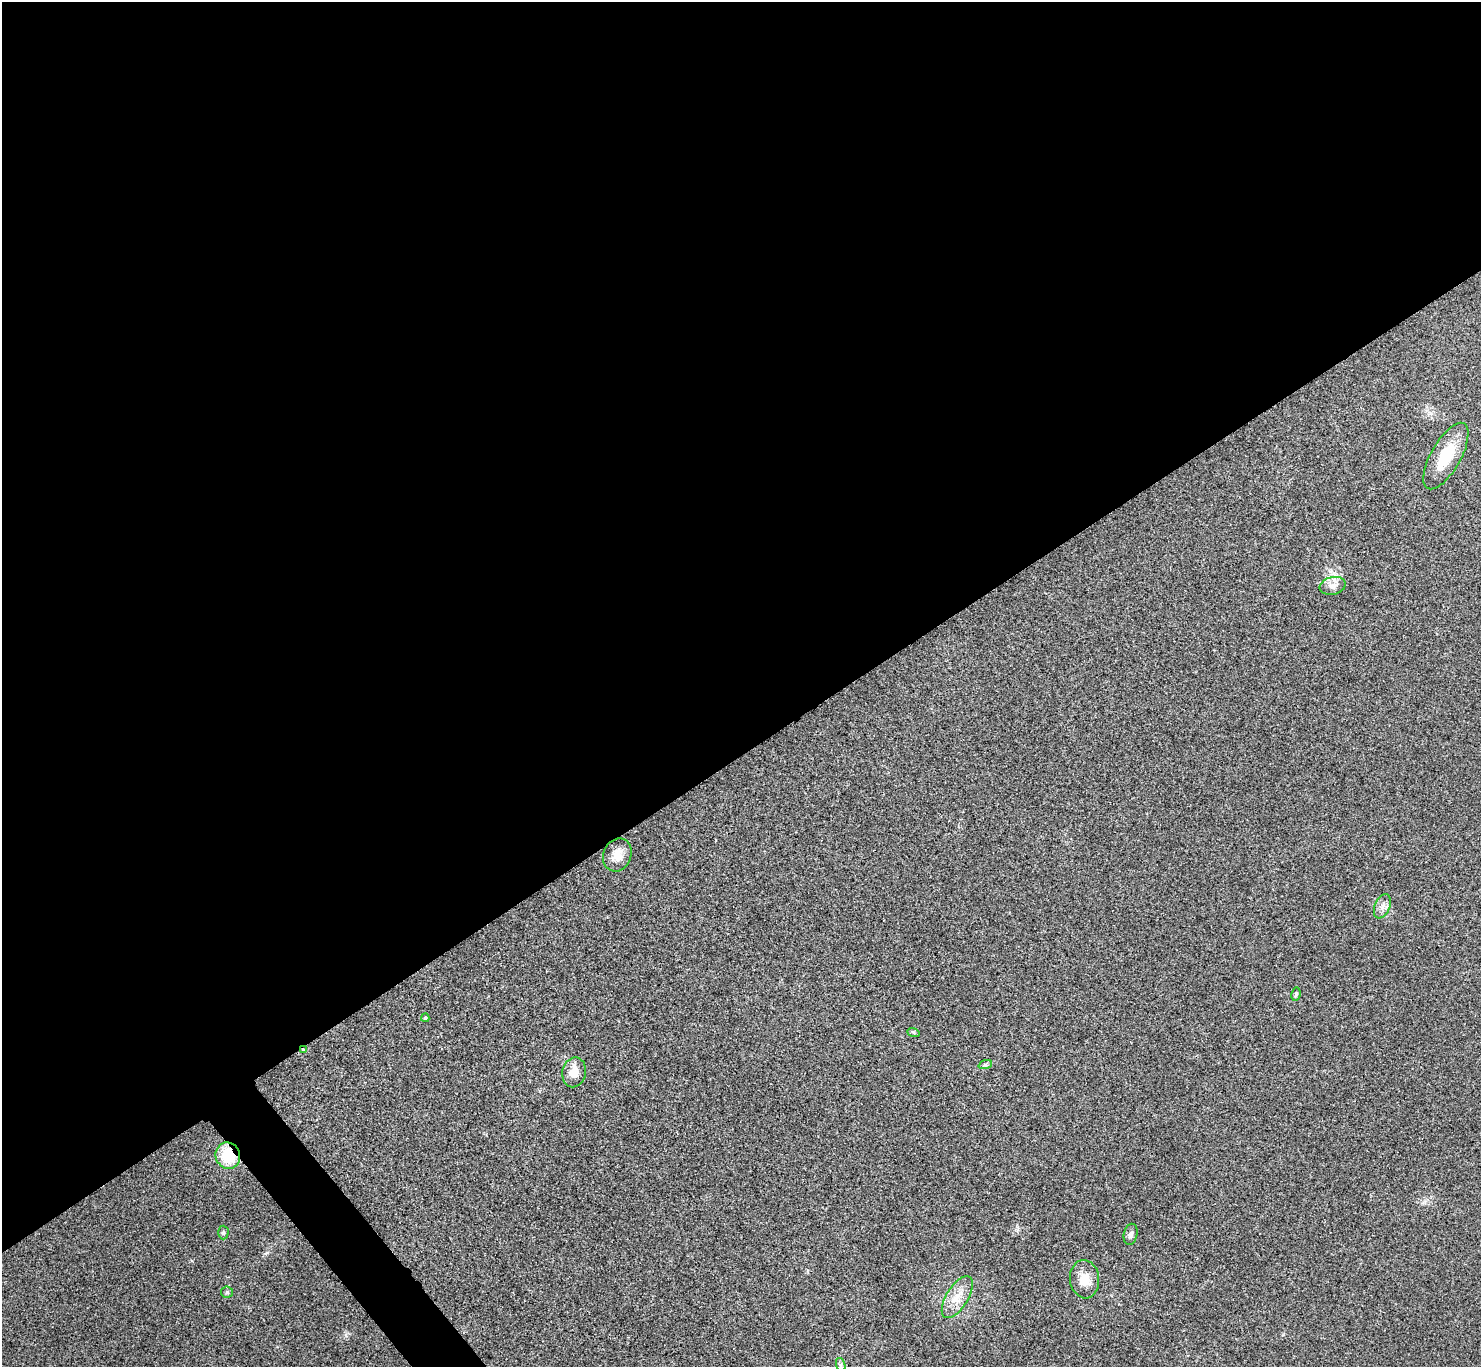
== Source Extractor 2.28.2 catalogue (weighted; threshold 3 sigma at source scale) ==
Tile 2 of 4 x 4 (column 2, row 1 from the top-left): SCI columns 1486-2964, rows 4260-5624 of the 5931 x 5927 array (HDU 1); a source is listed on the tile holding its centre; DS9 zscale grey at full resolution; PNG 1483 x 1369 px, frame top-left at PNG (2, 2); each listed source drawn as its Kron ellipse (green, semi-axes under 4 px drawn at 4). Shown black and unused: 56% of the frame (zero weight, under 3 of 4 exposures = <1% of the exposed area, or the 3 px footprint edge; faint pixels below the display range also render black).
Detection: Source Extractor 2.28.2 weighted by HDU 2 'WHT'; one run over the whole footprint, this tile lists its part. Background 0.0202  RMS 0.0059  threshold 0.0267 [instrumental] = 3 sigma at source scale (4.5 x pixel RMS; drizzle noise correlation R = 1.50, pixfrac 1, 0.05/0.05 arcsec/px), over >= 5 px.
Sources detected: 17; all 17 listed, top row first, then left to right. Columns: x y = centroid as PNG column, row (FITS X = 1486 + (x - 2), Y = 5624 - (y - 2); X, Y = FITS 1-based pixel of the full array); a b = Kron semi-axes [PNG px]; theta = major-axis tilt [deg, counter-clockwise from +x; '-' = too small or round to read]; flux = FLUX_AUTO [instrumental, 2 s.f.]
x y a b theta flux
1446 456 37 15 61 20
1333 586 13 8 13 4.2
617 855 17 14 66 7
1382 906 13 7 67 3.3
1296 994 7 4 80 1.1
425 1018 4 3 - 0.77
913 1032 6 4 -20 0.76
303 1050 4 3 - 0.76
985 1065 7 4 18 1.1
574 1072 15 11 77 8
228 1156 13 12 - 20
223 1232 7 5 88 1
1131 1234 11 7 77 2.1
1085 1279 19 14 -83 9
227 1292 6 5 - 0.94
957 1297 24 11 58 9.2
841 1365 7 4 -72 1.2
Overlapping masked pixels (flux is a lower limit): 2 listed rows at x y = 303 1050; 228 1156